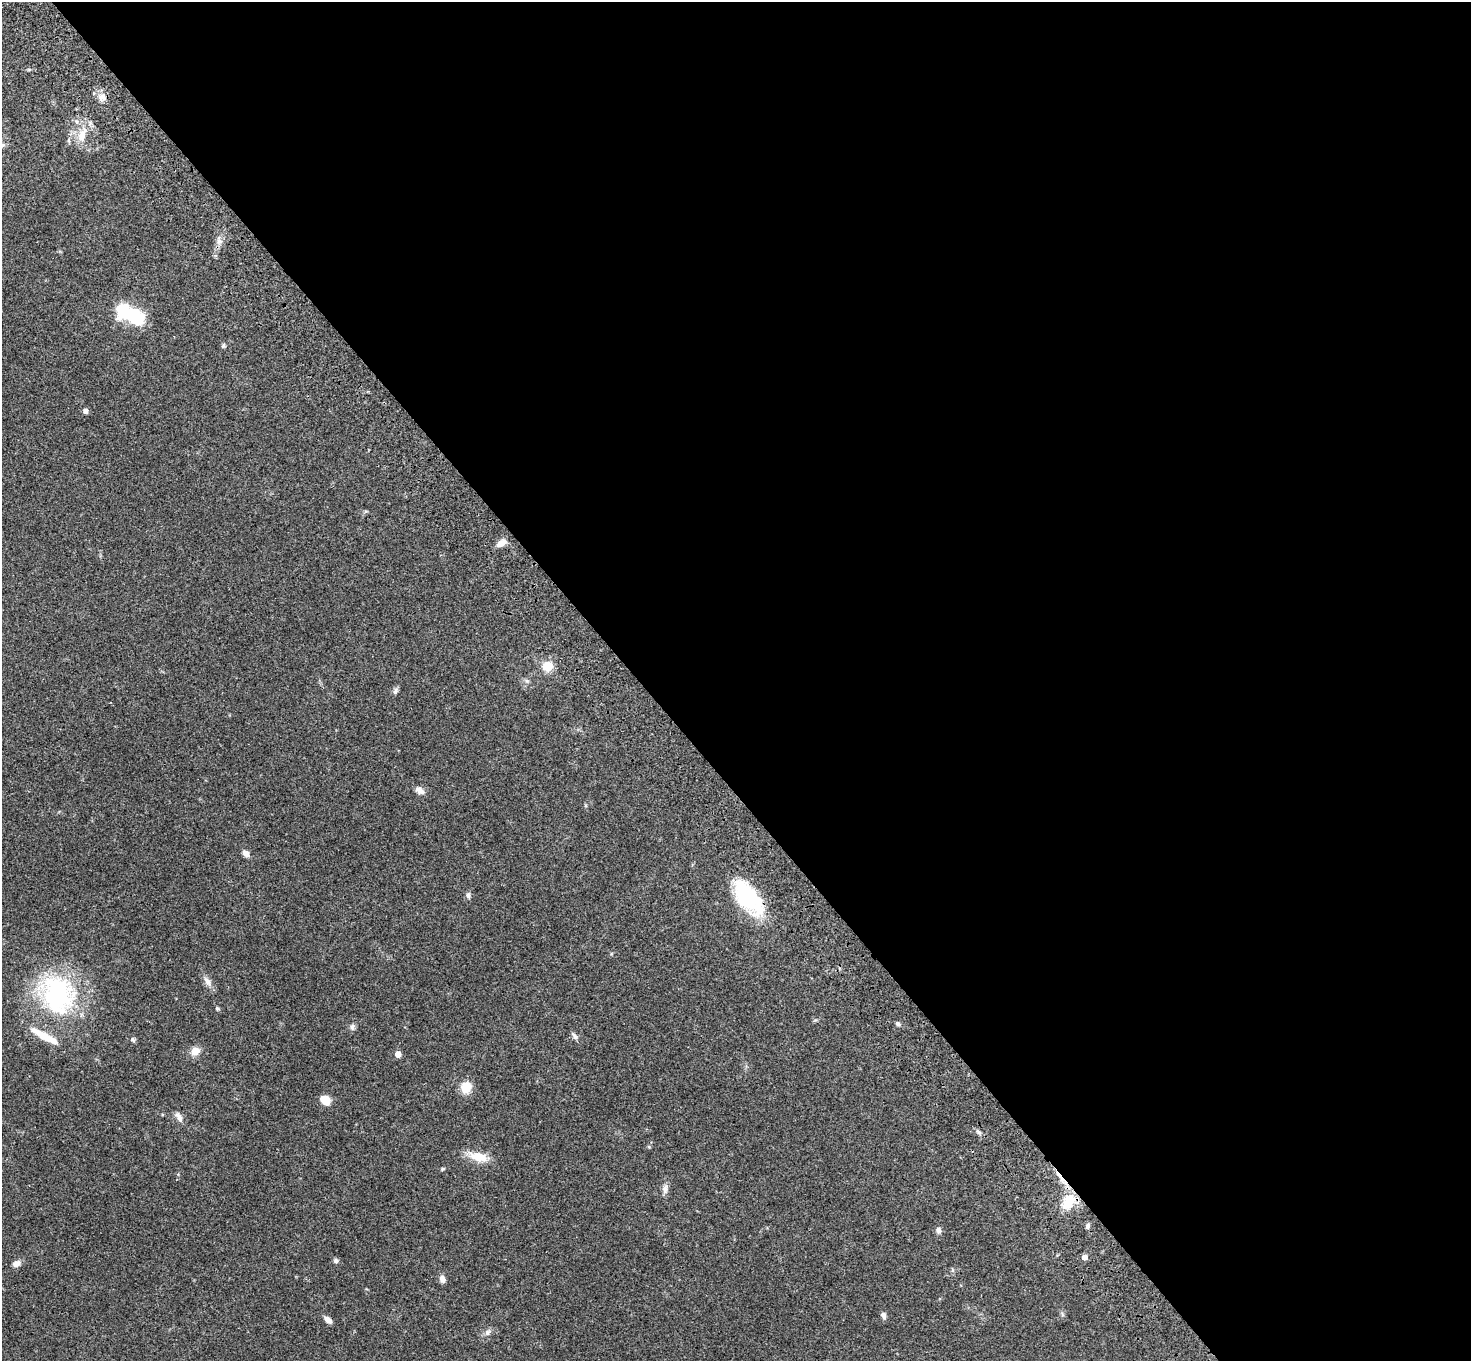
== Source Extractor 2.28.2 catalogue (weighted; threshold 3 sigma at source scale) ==
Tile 8 of 4 x 4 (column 4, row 2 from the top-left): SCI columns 4511-5979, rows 2958-4316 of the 6087 x 6054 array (HDU 1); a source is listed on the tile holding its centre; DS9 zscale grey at full resolution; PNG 1473 x 1363 px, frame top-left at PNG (2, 2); no overlay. Shown black and unused: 57% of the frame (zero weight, under 3 of 4 exposures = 6% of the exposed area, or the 3 px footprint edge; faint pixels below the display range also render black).
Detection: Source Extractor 2.28.2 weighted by HDU 2 'WHT'; one run over the whole footprint, this tile lists its part. Background 0.0576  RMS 0.0056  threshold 0.0253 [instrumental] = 3 sigma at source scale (4.5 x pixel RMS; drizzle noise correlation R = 1.50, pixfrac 1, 0.05/0.05 arcsec/px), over >= 5 px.
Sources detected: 45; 1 inside a brighter object's white glare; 1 cosmic-ray / hot-pixel residue — not listed; the other 43 listed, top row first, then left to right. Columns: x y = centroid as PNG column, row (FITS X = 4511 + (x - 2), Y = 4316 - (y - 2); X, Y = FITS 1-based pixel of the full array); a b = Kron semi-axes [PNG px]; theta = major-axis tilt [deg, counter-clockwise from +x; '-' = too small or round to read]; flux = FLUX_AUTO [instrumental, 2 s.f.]
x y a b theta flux
102 97 11 9 47 3.1
77 122 6 4 -71 0.84
82 135 21 10 71 7.7
219 241 8 6 -22 1.9
131 315 34 17 -17 26
223 346 7 5 72 0.8
85 411 4 4 - 2.4
501 543 12 7 31 3.9
547 666 9 8 - 9.4
527 681 7 4 -17 0.91
395 691 9 6 67 1.5
419 790 12 7 -30 2.9
246 853 8 6 -46 2.5
468 896 9 6 -90 1.5
748 898 36 17 -53 50
207 981 15 6 -56 3.1
58 995 44 34 -73 77
217 1008 5 4 - 0.82
898 1024 6 5 - 1
352 1027 8 7 - 1.6
44 1036 41 8 -29 12
574 1036 12 5 -52 1.6
133 1040 7 5 -55 1.1
195 1051 9 9 - 5
398 1054 5 5 - 4.3
466 1087 13 10 69 7.9
325 1100 9 7 -41 8
179 1117 13 6 -58 2.9
978 1132 10 3 -40 1.2
478 1157 25 11 -15 8.7
443 1169 5 4 - 0.64
665 1189 12 7 88 2.4
1068 1201 19 13 60 13
1088 1226 7 5 78 1.4
938 1230 9 6 -83 1.7
1085 1257 5 4 - 3.1
336 1260 6 6 - 1.1
17 1264 10 7 27 2.7
952 1270 7 4 -90 0.79
442 1279 10 7 -77 2.2
883 1315 8 6 -66 1.8
328 1320 9 5 -40 2.8
488 1333 10 6 52 1.6
Overlapping masked pixels (flux is a lower limit): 1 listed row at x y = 748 898